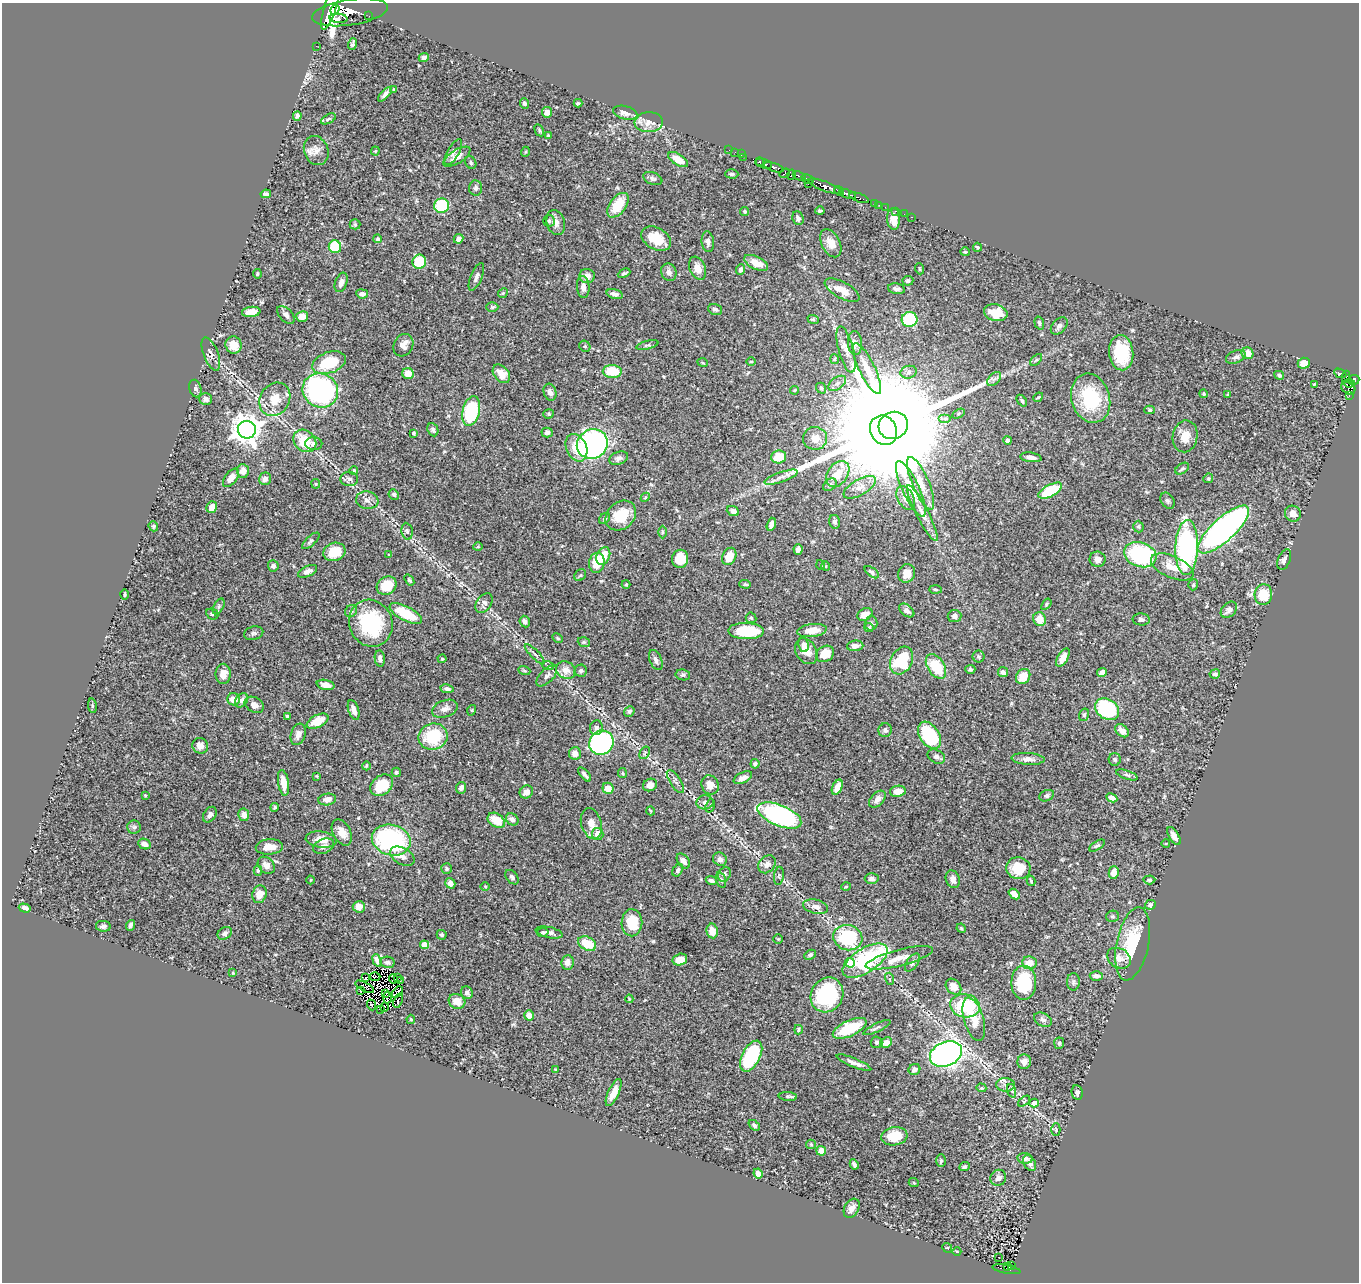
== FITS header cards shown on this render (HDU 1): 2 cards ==
NAXIS1  =                 1357
NAXIS2  =                 1280

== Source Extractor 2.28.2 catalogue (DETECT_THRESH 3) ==
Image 1357 x 1280 px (HDU 1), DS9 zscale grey, 1 PNG px = 1 image px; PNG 1361 x 1284 px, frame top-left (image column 1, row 1280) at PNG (2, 3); each listed source drawn as its Kron ellipse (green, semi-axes under 4 px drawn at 4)
Background 0.472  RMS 0.02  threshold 0.0602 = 3 sigma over >= 5 px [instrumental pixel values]
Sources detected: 469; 5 with non-positive FLUX_AUTO (blend fragments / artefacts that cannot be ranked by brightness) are neither listed nor drawn; the other 464 listed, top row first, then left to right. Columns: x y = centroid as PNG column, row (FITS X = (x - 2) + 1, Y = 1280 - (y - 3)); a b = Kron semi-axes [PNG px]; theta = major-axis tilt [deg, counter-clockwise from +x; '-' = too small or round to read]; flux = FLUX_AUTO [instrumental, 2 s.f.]
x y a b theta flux
330 7 24 6 72 3000
335 10 5 3 - 670
350 12 38 13 9 2900
369 16 2 2 - 2
338 18 9 4 -6 410
353 44 6 3 72 2.5
316 46 2 2 - 4.2
424 58 5 4 - 5.3
394 90 4 3 - 1.7
385 94 9 4 47 4.9
524 103 5 4 - 3.3
578 103 4 3 - 2.2
547 112 5 5 - 5.8
625 113 12 6 -14 8.6
297 116 5 4 - 3.9
328 119 8 4 28 2.8
649 122 14 10 4 10
539 130 6 4 -60 1.9
548 136 4 3 - 1.9
729 150 2 2 - 5.8
316 151 15 12 -69 11
375 151 4 4 - 1.4
453 152 14 5 61 5.4
525 152 5 3 - 1.2
735 152 2 2 - 6.2
741 154 2 2 - 7.3
457 157 15 6 32 11
743 157 2 2 - 6
678 160 11 5 -31 18
760 162 4 3 - 160
471 163 7 5 -62 2.4
764 164 8 4 -18 440
774 167 10 4 -18 510
785 173 5 3 - 64
732 174 7 4 -1 2.7
791 175 5 4 - 150
799 176 7 3 -21 270
653 179 10 6 -20 4
808 179 6 3 -25 180
808 184 3 2 - 34
825 186 18 4 -20 980
475 188 7 6 - 3.6
839 191 5 3 - 200
266 194 5 4 - 3
847 194 9 3 -21 510
859 198 10 3 -20 100
874 203 2 2 - 3.2
618 205 14 8 54 35
879 205 2 2 - 2.6
442 206 7 7 - 89
885 207 2 2 - 6.2
745 211 4 4 - 1.9
820 211 4 3 - 2.2
895 211 3 2 - 12
904 214 2 2 - 3.2
912 217 2 2 - 4.3
798 218 7 5 -68 3.7
894 219 11 6 -87 15
549 221 6 5 - 2.8
556 222 13 9 -74 9.2
355 224 5 5 - 2.1
377 239 4 4 - 2
458 239 5 4 - 5.5
656 239 16 10 -31 28
708 242 10 6 -84 6.2
831 243 15 9 -63 14
335 247 6 6 - 60
977 247 4 3 - 1.6
965 252 5 4 - 1.4
419 262 7 6 - 52
756 263 13 6 -25 18
698 268 12 7 -67 13
920 269 5 3 - 1.2
740 270 5 4 - 5.4
669 272 9 7 -66 5.3
624 273 6 3 27 2.4
257 274 5 3 - 1.4
587 276 7 7 - 9
476 277 15 5 67 5.5
908 281 5 5 - 2.9
341 282 10 6 69 7
583 287 11 6 -86 6.7
897 289 9 5 -11 4
842 290 19 8 -29 17
503 293 5 4 - 1.8
362 294 6 4 -9 5.5
615 294 8 4 -15 5.6
492 307 6 5 - 1.9
715 309 7 5 -20 3.7
251 312 9 5 7 13
996 313 12 8 -14 25
286 315 11 6 -46 5.6
302 316 6 5 - 13
813 319 6 3 -18 1.5
910 319 8 7 - 100
1039 323 6 4 -73 2.7
1059 326 10 6 47 5
855 343 12 7 -87 6.6
234 345 9 8 - 17
403 345 11 9 62 10
647 345 11 3 13 2.3
585 346 6 5 - 2.3
846 349 24 7 -75 11
1121 353 18 12 -86 55
1248 353 6 5 - 14
211 354 18 7 -69 6.6
1236 357 10 6 21 4.8
834 359 5 3 - 1.2
1036 360 7 3 45 2
751 362 5 3 - 1.3
329 363 17 10 20 56
703 363 5 3 - 1.2
1304 363 6 5 - 13
867 369 28 8 -64 20
612 371 9 6 -2 36
909 372 8 6 15 4.2
1340 373 6 3 -23 83
408 374 6 5 - 16
501 374 10 7 -50 14
1279 375 5 4 - 2.6
1346 377 6 3 80 45
994 379 8 5 43 4.2
1354 380 6 5 - 270
837 383 10 6 37 5.1
1349 383 6 4 -8 170
1314 384 3 3 - 1.3
195 388 9 6 -75 3.6
821 388 6 4 -50 3.4
1348 388 8 6 -41 230
320 390 18 16 -32 270
794 390 4 4 - 1.2
550 392 9 6 -72 4.6
1204 394 4 3 - 1.2
1228 395 4 3 - 1.5
1349 396 3 2 - 9.4
1038 397 5 4 - 1.7
1091 398 25 19 -73 80
206 399 6 5 - 5
275 399 17 14 57 26
1022 401 6 3 -52 2.2
1150 410 5 4 - 2.3
471 411 15 8 76 110
549 414 5 4 - 1.8
958 414 7 4 31 2.1
945 419 6 4 0 3
893 425 15 13 24 34000
247 430 9 9 - 1800
433 430 7 5 -64 3.1
883 430 15 13 -61 56000
547 432 5 5 - 4.7
414 433 4 3 - 1.8
1185 436 16 12 80 18
815 438 12 11 - 15
1007 440 4 4 - 4.4
305 441 12 10 -43 41
314 444 8 6 -2 5.1
592 444 16 14 30 310
576 448 14 10 -65 26
779 457 7 6 - 26
1031 457 11 4 -8 6.6
619 458 10 6 22 5.2
1182 469 7 5 34 2.6
354 470 4 4 - 2
243 471 7 6 - 7.7
838 474 14 10 55 22
781 477 17 5 19 8.4
231 478 11 6 52 9.6
1208 478 5 4 - 1.7
265 479 6 6 - 6.2
349 479 9 7 -5 4.5
921 483 28 8 -67 21
316 484 5 4 - 1.4
830 485 7 5 37 3.5
860 487 18 8 30 11
911 489 30 8 -65 27
1050 491 13 6 28 58
394 494 5 4 - 2.7
645 497 5 4 - 1.4
906 498 13 8 -61 11
367 500 11 9 -9 7
1168 501 9 6 -57 3.3
212 507 6 5 - 10
733 511 6 5 - 5.3
922 513 31 6 -63 16
1293 514 8 7 - 8.9
621 516 17 13 41 35
605 519 6 5 - 2.7
835 522 7 5 -75 3.7
771 524 7 4 73 6.2
153 526 5 4 - 2.3
1138 527 6 5 - 2.2
1223 529 33 11 42 530
407 531 8 5 -80 3.1
662 532 6 4 90 1.6
311 541 11 4 42 3
478 547 4 4 - 1.4
1187 548 27 11 88 240
798 549 5 4 - 4.4
334 552 11 9 19 29
389 555 3 3 - 0.97
1140 555 16 12 -19 140
603 556 9 6 63 27
729 556 9 6 64 23
680 559 9 8 - 28
1097 559 8 7 - 6.7
1284 560 11 6 67 6
597 563 10 7 80 32
821 565 5 3 - 1.1
273 566 5 5 - 3.5
826 566 5 3 - 1.1
1172 567 23 10 -24 23
308 571 10 5 25 5.9
872 572 8 4 -36 3.3
907 573 9 8 - 10
580 575 6 5 - 2.2
409 580 6 4 -53 2.1
626 584 4 4 - 1.3
745 584 6 3 -3 2
1193 585 5 5 - 2.2
387 586 10 8 33 32
935 590 6 3 -2 1.7
1263 594 10 9 - 35
125 595 5 2 - 1.4
484 603 11 7 54 5.4
1046 604 6 4 55 1.8
219 606 8 5 60 3
907 610 9 5 -37 4.8
1229 610 9 6 44 5.6
351 611 6 5 - 3.2
212 614 6 5 - 3.4
406 614 18 7 -27 50
865 614 8 6 28 11
954 616 7 6 - 4.7
751 618 5 5 - 2.1
1040 619 7 6 - 19
1141 619 8 6 -4 4.1
525 622 6 5 - 4.8
371 623 24 21 -66 100
871 623 7 6 - 3
869 627 4 4 - 1.9
812 630 15 6 7 17
746 631 18 8 -2 66
254 633 10 6 14 3.4
558 638 6 4 -29 1.7
584 642 6 4 -19 1.9
803 645 7 5 -81 4.7
855 646 8 5 5 6
806 651 14 10 -60 18
535 654 13 3 -45 3.3
825 654 9 7 33 21
979 656 6 6 - 2.4
1063 657 10 5 61 11
380 658 8 5 -83 4.1
442 659 4 4 - 1.4
656 660 10 6 -67 5
902 660 15 10 62 56
548 666 6 4 -19 2
936 666 13 8 -57 46
970 669 5 4 - 2.2
524 670 6 4 -20 1.9
566 670 10 8 -30 11
581 671 6 6 - 3.5
1003 672 5 5 - 5.3
1102 672 5 4 - 5.2
223 674 10 7 88 12
1215 674 5 4 - 3.2
683 675 7 5 -10 2.5
547 676 13 6 46 5.9
1023 676 8 6 53 21
326 685 9 5 -12 8.3
447 689 7 4 -11 4.5
234 699 6 6 - 13
241 700 8 5 57 4.3
254 705 10 7 -30 6.9
92 706 7 3 -82 2
445 709 13 8 19 7.8
1107 709 13 10 -34 110
354 710 10 5 -72 8.5
472 710 5 3 - 1.2
629 711 5 4 - 2.5
1084 715 6 5 - 2.4
287 717 4 3 - 2.8
317 721 12 6 27 26
596 728 7 6 - 3.6
885 730 7 6 - 4.1
1122 731 8 5 -42 9
298 734 11 7 72 7.5
930 735 15 9 -56 89
433 737 15 13 18 60
601 743 13 11 46 290
200 746 8 7 - 9.2
575 753 6 6 - 10
645 753 7 4 58 2.3
936 757 9 6 -29 6.4
1028 759 17 6 -3 7.8
1115 759 6 6 - 2.8
755 764 5 4 - 2.7
366 766 4 3 - 1.3
396 772 5 4 - 2.5
622 773 5 4 - 1.6
584 774 8 4 -50 3.9
1127 775 11 4 -19 2.9
317 776 3 3 - 1
743 778 10 5 26 7.2
675 782 13 5 -57 4.9
284 783 13 5 -81 17
382 785 12 9 38 36
650 785 7 6 - 8
710 785 10 8 -62 12
837 787 8 5 64 12
461 788 6 5 - 3.9
608 788 6 5 - 15
898 791 8 5 9 14
526 792 7 6 - 7.3
145 795 4 4 - 1.3
1047 796 8 5 24 3.1
1112 798 6 4 -28 7.8
327 799 9 5 9 7.2
877 799 10 6 46 8.4
705 802 8 7 - 4.9
710 806 7 4 72 2.3
275 807 4 3 - 1.9
651 811 5 3 - 1.1
210 815 8 6 54 4.9
244 815 6 5 - 8.7
779 815 23 10 -22 240
512 819 7 5 -38 5.9
496 820 9 6 -34 27
591 824 16 10 -73 12
134 827 6 6 - 3.4
342 832 14 8 -62 15
598 834 6 6 - 14
1174 836 10 5 -59 9
321 840 15 8 -6 14
391 840 20 15 -14 190
1166 843 4 3 - 1
144 844 6 5 - 7.9
324 846 11 7 23 5.8
1097 846 9 4 32 2.5
269 847 13 7 5 13
402 856 13 8 -30 8.7
720 859 7 6 - 5.2
683 861 8 5 -53 6.4
767 864 10 7 49 7.5
266 865 10 7 -46 8.3
1018 868 12 11 - 33
447 869 5 5 - 2.1
678 870 7 4 58 2.6
258 871 5 4 - 1.8
1114 872 6 5 - 11
724 874 8 6 65 3.2
779 876 9 5 83 2.5
512 877 8 5 -49 3.8
872 879 7 5 -2 4.8
953 879 9 7 -70 6.1
311 880 4 3 - 0.95
721 880 8 5 -75 2.4
1149 880 6 4 4 2.4
711 881 5 4 - 3.9
1031 881 5 4 - 1.8
450 883 5 5 - 7.9
485 887 4 3 - 1.1
846 887 4 3 - 1.1
259 894 9 7 73 15
1014 894 6 4 -41 9.9
1150 905 5 5 - 3.9
359 907 6 6 - 11
816 907 13 7 -14 8.4
25 908 6 4 -16 4.6
1112 916 6 5 - 2.6
632 923 13 10 89 43
130 925 5 3 - 3
103 926 7 5 -9 3.4
961 928 5 4 - 1.4
712 931 7 5 -81 14
543 932 6 4 11 2.2
549 932 13 5 -12 5.3
225 933 7 6 - 4.1
442 935 5 5 - 2.5
848 938 15 12 -17 81
778 939 4 4 - 1.1
587 944 10 6 -28 35
1133 944 37 16 78 67
424 945 4 4 - 32
810 955 6 4 28 2.8
899 958 34 8 14 19
1119 958 12 9 -29 12
680 959 7 5 15 17
377 960 6 4 -69 4.7
865 961 25 12 32 170
387 962 7 5 -11 3
567 962 7 6 - 9.2
912 962 10 5 55 3.8
850 963 5 4 - 38
1029 963 7 6 - 13
233 973 4 4 - 1.6
1096 976 6 4 1 5.7
375 977 5 2 - 0.3
397 977 3 2 - 1.1
365 978 3 2 - 2.1
393 979 5 2 - 2.1
890 979 6 4 -73 2
400 981 3 2 - 0.28
1073 982 9 6 -89 3.5
1024 983 17 12 -89 71
365 987 10 2 -28 1.6
953 987 9 7 -47 8.1
360 991 2 2 - 0.62
397 992 6 3 46 1.7
386 993 4 2 - 0.87
467 993 6 5 - 5.3
827 995 18 16 58 120
388 998 6 2 86 1.2
629 999 4 4 - 1.3
398 1001 7 2 70 1.3
457 1001 8 7 - 15
371 1005 5 3 - 2
965 1006 15 11 -10 62
384 1007 4 2 - 0.66
381 1009 2 2 - 1.2
529 1015 5 5 - 9.7
411 1019 5 4 - 2
974 1019 22 10 -74 19
1043 1020 9 6 -26 4.3
850 1028 18 8 25 60
877 1028 15 3 25 3.2
798 1030 4 3 - 1.8
877 1042 6 6 - 2.6
886 1042 6 5 - 9
1059 1043 6 5 - 2
946 1054 16 12 23 490
751 1056 17 9 62 94
1024 1062 7 7 - 6.6
854 1063 18 4 -22 7.6
914 1069 6 5 - 4.8
556 1070 4 4 - 1.3
1005 1085 9 7 -1 5.8
981 1088 5 4 - 1.5
1012 1091 7 4 -70 2.5
614 1093 14 5 65 14
1077 1093 7 5 -79 4.4
788 1097 9 4 -3 2.6
1024 1101 7 3 38 1.8
1034 1103 4 4 - 12
754 1125 6 4 -40 3.4
1056 1130 6 4 -89 1.8
894 1136 13 9 8 35
811 1144 5 4 - 1.6
821 1151 5 4 - 13
1025 1158 7 5 -8 4.7
941 1161 6 5 - 2.2
1030 1163 8 6 -60 5.2
854 1164 5 3 - 3.1
964 1167 5 4 - 2
758 1174 5 4 - 7.6
998 1178 8 7 - 6.4
914 1183 5 3 - 1.2
852 1208 10 7 60 7.3
947 1248 5 4 - 1.6
957 1252 4 3 - 1.1
999 1257 2 2 - 2
1011 1265 3 2 - 13
1008 1267 3 2 - 9.4
1006 1269 14 3 -11 82
At the frame edge (FLAGS 8, measured only in part): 1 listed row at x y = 330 7
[5 non-positive-flux detections neither listed nor drawn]